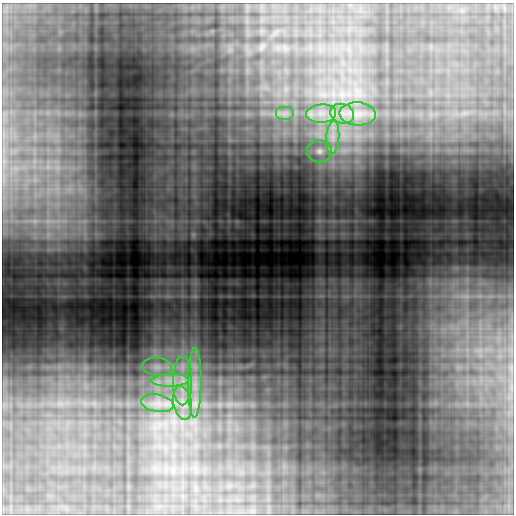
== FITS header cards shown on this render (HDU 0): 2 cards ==
NAXIS1  =                  512
NAXIS2  =                  512

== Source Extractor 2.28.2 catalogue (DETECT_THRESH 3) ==
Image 512 x 512 px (HDU 0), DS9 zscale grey, 1 PNG px = 1 image px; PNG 516 x 516 px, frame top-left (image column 1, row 512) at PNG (2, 3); each listed source drawn as its Kron ellipse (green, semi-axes under 4 px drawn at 4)
Background 0.107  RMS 0.016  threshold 0.0469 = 3 sigma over >= 5 px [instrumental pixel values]
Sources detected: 12; all 12 listed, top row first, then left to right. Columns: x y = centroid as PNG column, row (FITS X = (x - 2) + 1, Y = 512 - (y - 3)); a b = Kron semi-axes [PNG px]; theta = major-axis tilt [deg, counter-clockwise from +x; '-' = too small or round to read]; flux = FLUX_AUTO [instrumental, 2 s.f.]
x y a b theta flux
284 114 9 7 0 5.8
321 114 15 9 4 13
342 114 12 9 -15 12
358 114 18 11 -3 17
333 137 17 6 85 10
319 151 12 11 - 8.8
157 367 15 9 -7 9.4
170 380 19 6 2 13
183 381 24 9 90 21
195 383 35 6 89 21
157 403 16 8 -9 12
183 403 17 9 -79 12